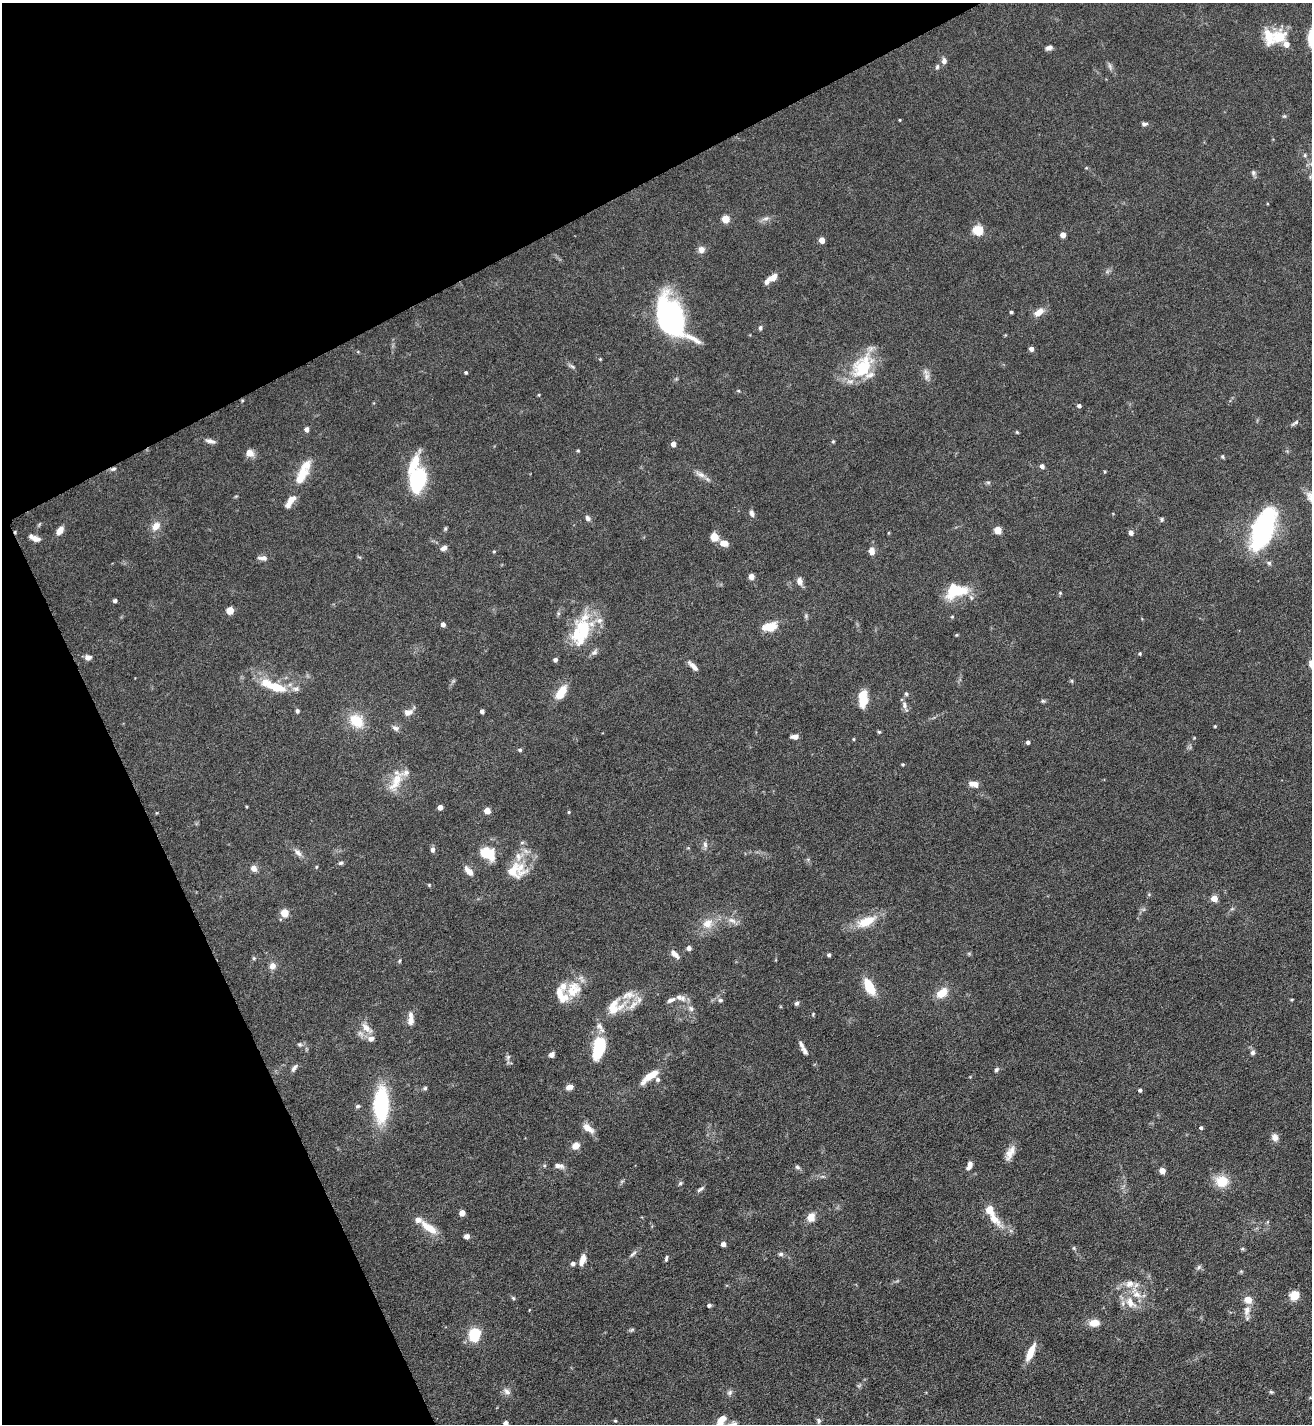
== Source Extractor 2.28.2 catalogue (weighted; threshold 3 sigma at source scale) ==
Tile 5 of 4 x 4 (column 1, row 2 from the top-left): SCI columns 157-1466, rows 2850-4271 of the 5688 x 5699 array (HDU 1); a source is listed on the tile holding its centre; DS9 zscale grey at full resolution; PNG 1314 x 1426 px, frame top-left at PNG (2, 3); no overlay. Shown black and unused: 24% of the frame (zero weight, under 5 of 9 exposures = <1% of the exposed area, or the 3 px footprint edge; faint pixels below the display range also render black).
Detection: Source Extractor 2.28.2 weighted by HDU 2 'WHT'; one run over the whole footprint, this tile lists its part. Background 0.0768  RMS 0.0035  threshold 0.0143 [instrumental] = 3 sigma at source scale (4.09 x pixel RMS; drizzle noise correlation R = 1.36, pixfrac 0.8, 0.05/0.05 arcsec/px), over >= 5 px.
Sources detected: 228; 3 inside a brighter object's white glare — not listed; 27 inside a brighter listed object's ellipse — not listed separately; the other 198 listed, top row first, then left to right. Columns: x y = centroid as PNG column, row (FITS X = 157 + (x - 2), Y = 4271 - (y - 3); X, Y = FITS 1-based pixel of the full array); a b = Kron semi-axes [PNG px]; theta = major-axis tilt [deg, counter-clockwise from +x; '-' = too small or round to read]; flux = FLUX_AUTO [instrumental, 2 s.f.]
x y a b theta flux
1279 37 22 19 10 8.5
1049 48 7 5 16 1.2
944 61 7 6 - 1.3
1110 66 12 4 -66 0.92
937 67 7 5 73 0.64
1284 116 5 5 - 0.45
900 120 4 3 - 0.26
1144 124 8 5 -4 0.8
1305 155 5 5 - 0.5
1086 168 4 3 - 0.3
1253 173 8 6 -89 0.8
765 218 12 5 13 1.3
725 219 5 5 - 9.3
978 230 5 5 - 24
1063 235 4 4 - 3.4
822 240 4 4 - 3.6
701 250 8 8 - 1.8
774 277 12 7 47 1.9
1011 312 3 3 - 0.56
1039 312 14 8 31 2.8
670 315 38 24 -62 56
760 328 6 4 81 0.63
1031 349 4 4 - 1.9
600 359 4 4 - 0.29
572 366 11 4 -31 0.76
861 366 33 25 40 14
466 372 4 4 - 0.5
927 376 11 8 79 1.6
242 401 4 3 - 0.36
1079 406 4 4 - 0.96
1295 423 13 4 34 0.76
307 429 5 4 - 1.7
1017 432 5 4 - 0.37
210 441 14 5 -13 1.4
833 441 4 4 - 0.34
673 444 4 4 - 2.4
578 450 4 4 - 0.35
250 453 10 9 - 2.4
1222 457 5 4 - 0.45
1042 466 4 4 - 1.4
113 469 8 4 16 0.76
700 474 16 7 -28 2
301 477 30 12 64 7.6
418 480 22 13 75 29
988 482 6 4 -18 0.49
1311 498 19 10 -52 3.3
752 513 9 5 -71 1.2
588 518 8 6 -49 0.99
1162 519 6 5 - 0.55
156 526 12 9 54 2.9
1263 529 42 18 68 52
60 530 9 5 54 2.7
998 530 5 5 - 8.6
1131 533 4 4 - 1.8
714 537 9 8 - 3.3
34 538 12 5 -24 2.4
724 543 8 6 -13 3
444 548 8 6 31 1.3
494 551 4 4 - 0.35
872 551 9 7 -83 2.1
263 558 11 6 -5 1.5
1269 563 5 5 - 0.69
751 576 4 4 - 3.3
799 581 10 7 -79 1.7
956 591 24 15 13 13
1060 593 5 4 - 0.38
115 601 4 3 - 0.9
230 610 5 5 - 4.1
806 616 7 4 -73 0.56
952 617 4 4 - 0.35
443 624 4 4 - 1.5
769 627 17 10 12 5.3
582 628 25 21 -51 12
956 635 5 3 - 0.29
594 652 11 6 44 1.1
1140 654 5 4 - 0.46
88 657 8 6 -2 1.5
555 660 4 4 - 1.1
693 666 15 6 -45 1.9
1072 681 6 3 -71 0.39
276 687 21 9 -15 8.3
561 692 17 8 55 6.4
906 694 6 5 - 0.54
863 698 15 7 89 10
1043 701 6 5 - 0.51
905 706 15 6 -70 1.4
297 711 5 4 - 0.79
482 711 4 4 - 1.4
408 712 12 8 18 2
356 721 18 14 -45 8.1
1215 726 4 3 - 0.34
395 728 10 7 -33 1.2
879 732 5 4 - 0.42
795 736 8 5 3 1.5
854 739 4 3 - 0.35
1028 742 4 4 - 0.92
520 750 5 4 - 0.5
903 764 3 3 - 0.4
396 782 32 12 62 6.5
974 784 12 7 -11 2.3
246 806 4 3 - 0.3
440 807 4 4 - 2.5
487 811 5 4 - 4.8
569 812 4 3 - 0.35
705 844 9 6 -88 1.1
433 849 7 5 -90 1.1
298 852 14 7 -47 1.8
487 853 17 11 -31 9.3
341 863 7 5 4 0.65
316 867 5 4 - 0.37
254 868 8 7 - 1.7
469 871 12 6 -48 2.6
513 871 31 21 -6 9.1
429 885 4 4 - 0.34
1214 898 5 4 - 5.5
284 913 5 5 - 9.6
732 920 13 8 -20 2.1
866 921 24 11 25 8.2
707 924 16 13 41 4.6
689 948 4 4 - 1.4
675 954 13 6 -45 1.7
829 955 4 3 - 0.71
254 958 6 4 45 0.47
399 961 5 4 - 0.41
272 966 9 8 - 1.9
869 986 15 7 -61 10
574 989 24 19 48 8.1
942 993 13 8 39 5.2
680 998 15 8 -19 2.1
1292 999 6 3 19 0.31
720 1000 6 5 - 0.78
797 1003 6 5 - 0.71
613 1009 34 15 21 8
691 1009 9 6 -51 1.2
813 1014 5 4 - 0.35
410 1019 18 7 89 2.6
366 1028 17 8 -41 2.9
300 1044 7 5 -1 0.67
599 1048 22 11 75 16
805 1051 13 6 -58 1.2
1253 1053 7 6 - 0.86
552 1054 6 5 - 1.4
508 1057 7 4 45 0.62
294 1068 11 5 53 1.1
996 1070 6 5 - 0.72
650 1076 23 7 38 5.9
657 1079 6 5 - 0.74
569 1087 8 5 10 2.1
425 1088 5 5 - 0.6
1140 1090 4 4 - 0.86
381 1104 28 12 87 39
358 1106 6 4 15 0.62
588 1128 16 7 -38 3
1201 1128 4 4 - 0.7
1275 1137 9 8 - 1.9
576 1146 7 6 - 3.7
1010 1153 21 8 62 3.1
969 1165 10 5 69 1.9
559 1166 13 6 -11 1.6
797 1167 7 5 -31 0.72
1162 1171 4 4 - 4.7
1222 1181 13 11 1 7.4
680 1183 6 5 - 0.54
700 1189 12 4 33 0.83
462 1213 4 4 - 3.8
811 1217 7 6 - 4.4
994 1218 31 10 -49 5.4
429 1228 24 8 -36 5.9
466 1236 6 5 - 1.4
723 1244 4 4 - 1.8
1074 1248 5 5 - 0.46
1242 1249 6 4 -20 0.45
633 1254 13 4 39 1
781 1254 7 5 2 0.75
666 1259 8 4 78 0.64
582 1260 14 6 74 2.6
573 1263 5 5 - 1.2
1199 1267 8 5 37 0.72
1241 1271 6 4 -19 0.4
1129 1284 13 10 24 3.2
1294 1295 10 9 - 4.5
513 1298 6 4 -47 0.49
1248 1299 8 7 - 3.4
1130 1302 21 12 -51 5.5
709 1305 5 4 - 0.84
1247 1310 15 8 80 2.8
1094 1323 7 6 - 5.6
632 1330 7 4 20 0.53
474 1335 15 12 83 9.3
1030 1352 21 7 66 4.9
507 1391 11 8 -36 1.5
1271 1392 6 4 -21 0.48
730 1393 8 7 - 0.92
1310 1398 4 3 - 0.26
615 1421 4 3 - 0.38
721 1421 17 8 59 4
819 1421 8 5 -73 0.77
506 1423 4 4 - 1.6
Overlapping masked pixels (flux is a lower limit): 2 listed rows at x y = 242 401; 113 469
Isophote crosses this tile's border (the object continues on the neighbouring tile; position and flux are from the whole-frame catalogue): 3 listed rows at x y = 1311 498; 721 1421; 506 1423